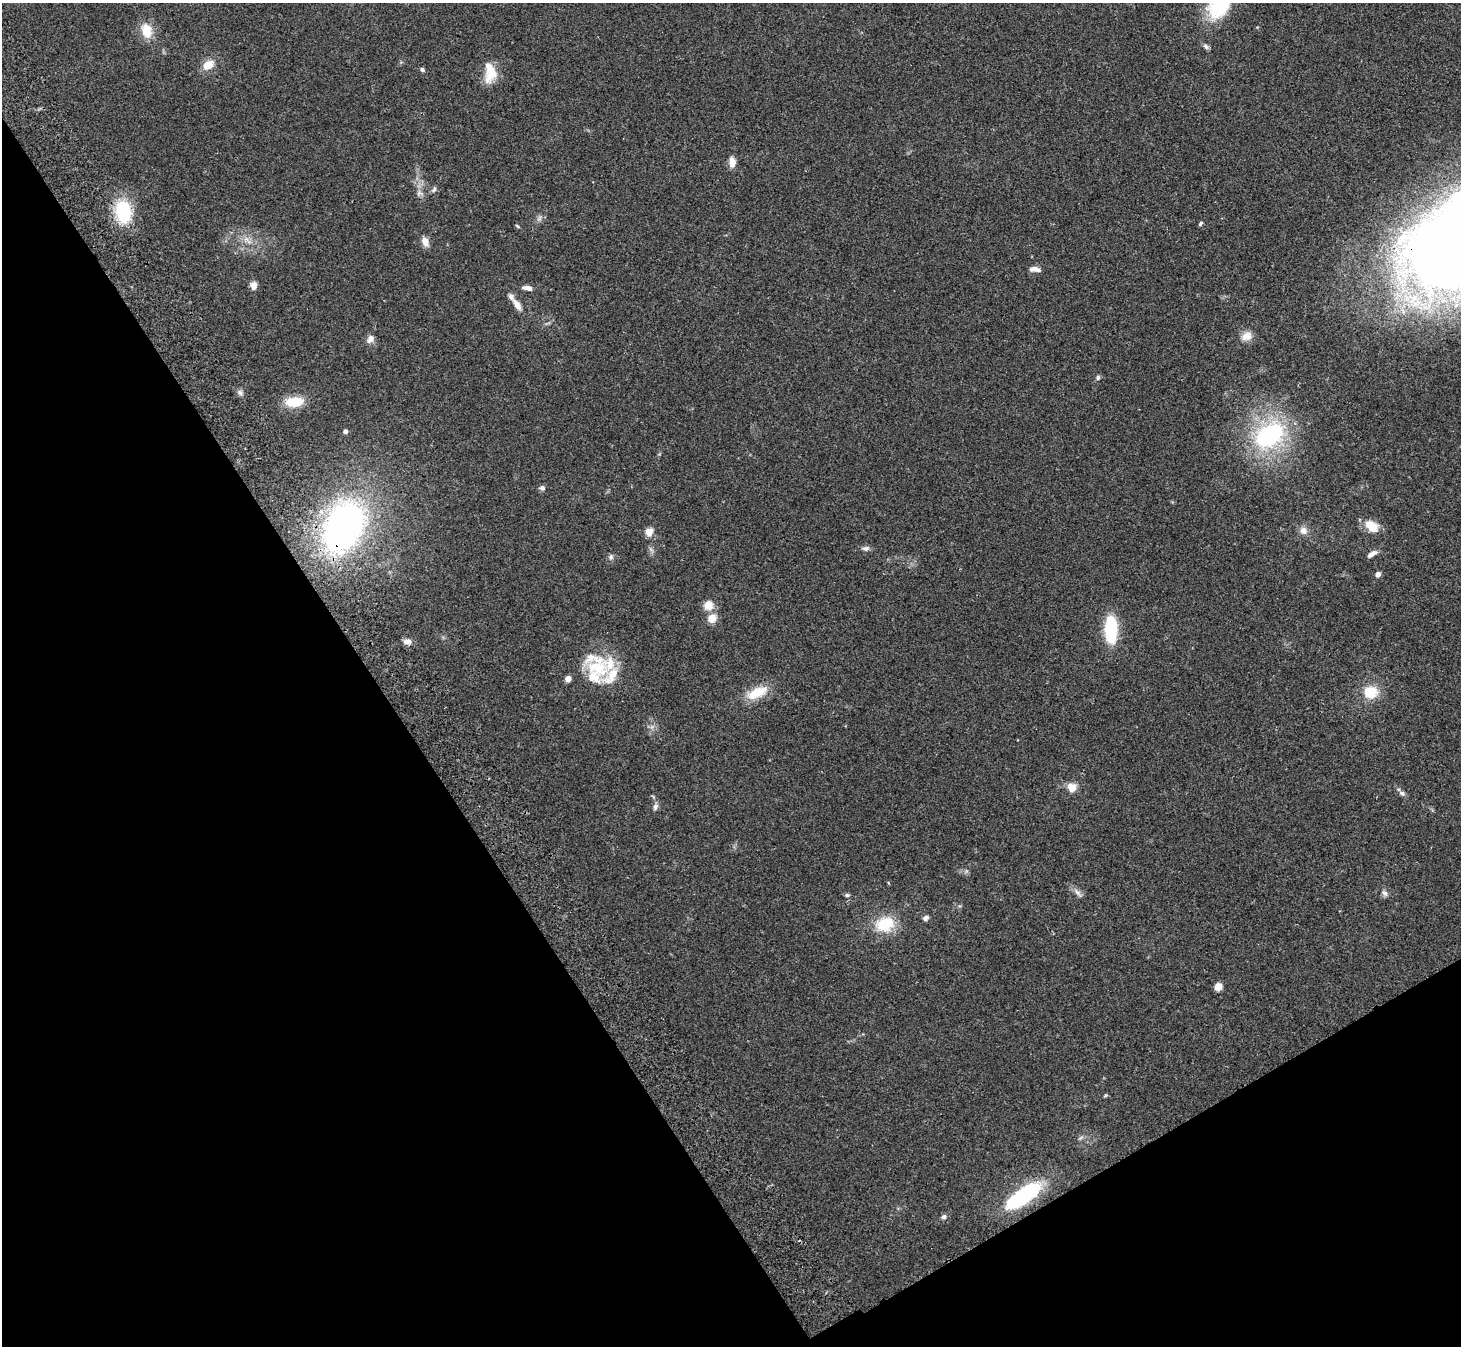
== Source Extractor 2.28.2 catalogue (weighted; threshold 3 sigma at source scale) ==
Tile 14 of 4 x 4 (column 2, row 4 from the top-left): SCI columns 1512-2970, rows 197-1540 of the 5943 x 5903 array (HDU 1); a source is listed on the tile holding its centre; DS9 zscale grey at full resolution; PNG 1463 x 1348 px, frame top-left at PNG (2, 3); no overlay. Shown black and unused: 32% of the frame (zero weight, under 2 of 3 exposures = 3% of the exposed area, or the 3 px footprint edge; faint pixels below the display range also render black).
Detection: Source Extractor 2.28.2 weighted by HDU 2 'WHT'; one run over the whole footprint, this tile lists its part. Background 0.109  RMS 0.0092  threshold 0.0413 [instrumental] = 3 sigma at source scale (4.5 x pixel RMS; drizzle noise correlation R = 1.50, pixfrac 1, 0.05/0.05 arcsec/px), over >= 5 px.
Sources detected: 58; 1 inside a brighter object's white glare — not listed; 4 inside a brighter listed object's ellipse — not listed separately; the other 53 listed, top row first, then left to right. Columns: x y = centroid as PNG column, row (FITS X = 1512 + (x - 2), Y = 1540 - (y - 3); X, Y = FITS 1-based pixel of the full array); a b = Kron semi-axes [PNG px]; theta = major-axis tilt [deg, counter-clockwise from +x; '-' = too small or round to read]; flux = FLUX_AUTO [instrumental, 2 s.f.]
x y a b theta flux
1219 5 36 25 61 54
147 31 19 13 -78 16
1206 46 9 6 -50 2.2
208 65 13 9 36 12
422 70 5 5 - 1.7
490 73 26 14 -90 18
732 162 11 6 -86 7.8
434 190 8 5 46 2.1
419 193 8 7 - 3.1
123 211 21 14 -79 54
1200 224 6 4 52 1.5
517 226 7 3 -42 1
247 240 16 5 -50 5.9
425 242 12 8 -66 6.2
1035 269 13 6 -6 4.9
253 285 8 7 - 5.9
527 288 12 5 -10 4.8
517 305 15 7 -57 7
1246 336 14 11 23 7.9
370 339 11 8 51 5
1098 378 6 6 - 1.9
240 393 8 5 -58 2.5
294 402 20 11 4 21
345 431 5 4 - 2.4
1269 435 36 25 36 110
542 488 8 6 -16 2.3
1371 526 14 9 -36 19
344 527 48 32 63 310
1303 531 10 9 - 5.6
649 532 5 5 - 21
865 548 9 6 1 3
1372 554 14 5 32 4.4
611 557 7 7 - 2.3
1378 574 4 4 - 5.8
708 605 13 13 - 8.5
712 618 13 11 39 8.4
1111 629 21 10 -88 62
407 642 11 7 -10 4.8
597 668 42 27 -51 48
568 679 4 4 - 9.8
1370 692 17 15 -1 21
757 693 28 12 25 21
1072 787 7 7 - 14
1402 793 7 6 - 2.7
655 807 9 6 72 3
1078 892 12 7 -49 4
1385 893 9 6 -43 2.8
847 895 6 5 - 1.7
925 918 7 6 - 3.2
885 924 23 17 17 30
1218 987 5 5 - 21
1027 1192 33 19 33 57
944 1217 7 6 - 2.2
Overlapping masked pixels (flux is a lower limit): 1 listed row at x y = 344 527
Isophote crosses this tile's border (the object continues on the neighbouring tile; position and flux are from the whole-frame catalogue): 1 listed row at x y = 1219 5